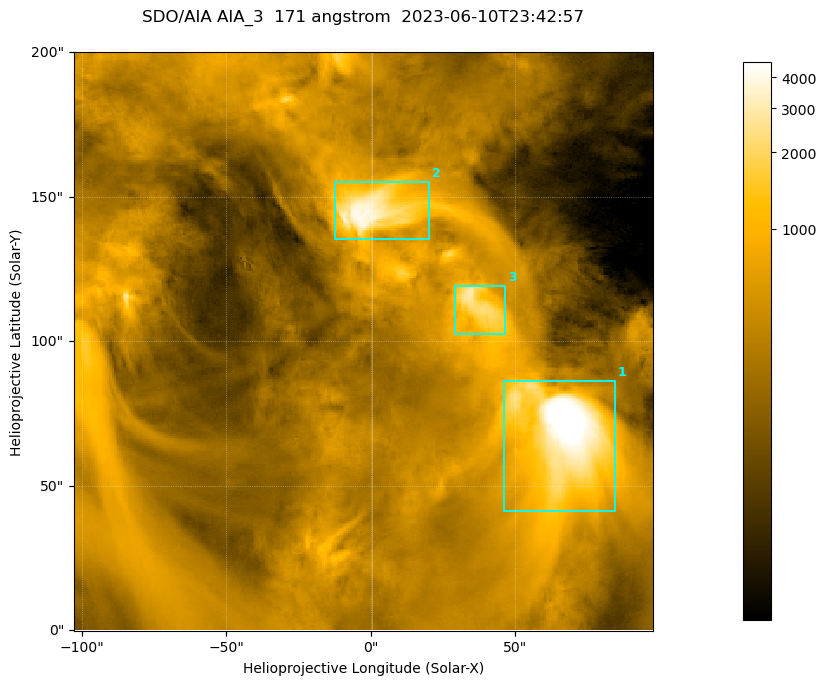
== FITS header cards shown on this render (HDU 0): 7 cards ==
TELESCOP= 'SDO/AIA '
INSTRUME= 'AIA_3   '
WAVELNTH=                  171
WAVEUNIT= 'angstrom'
DATE-OBS= '2023-06-10T23:42:57.351'
CTYPE1  = 'HPLN-TAN'
CTYPE2  = 'HPLT-TAN'

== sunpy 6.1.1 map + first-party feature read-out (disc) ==
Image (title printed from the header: SDO/AIA AIA_3  171 angstrom  2023-06-10T23:42:57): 334 x 334 px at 0.599 arcsec/px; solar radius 945 arcsec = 1577 px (partial field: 1.4% of the solar disc is inside the frame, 100% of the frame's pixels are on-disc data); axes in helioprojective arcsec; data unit not stated in the header (colour bar unlabelled)
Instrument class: DISC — disc imager (sunpy class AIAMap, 171 A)
Bright regions (active regions / flare kernels): reference = the on-disc median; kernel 3 px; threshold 5 sigma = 1058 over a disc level ~354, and >= 1.15x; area >= 111 px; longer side >= 4 px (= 2.4 arcsec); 3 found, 3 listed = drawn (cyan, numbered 1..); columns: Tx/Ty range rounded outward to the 2 arcsec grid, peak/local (2 s.f.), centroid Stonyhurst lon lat
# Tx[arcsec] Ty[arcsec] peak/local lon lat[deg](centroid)
1 46..84 40..86 20 +4 +5
2 -12..20 134..156 12 +0 +9
3 28..48 102..120 8.4 +2 +7